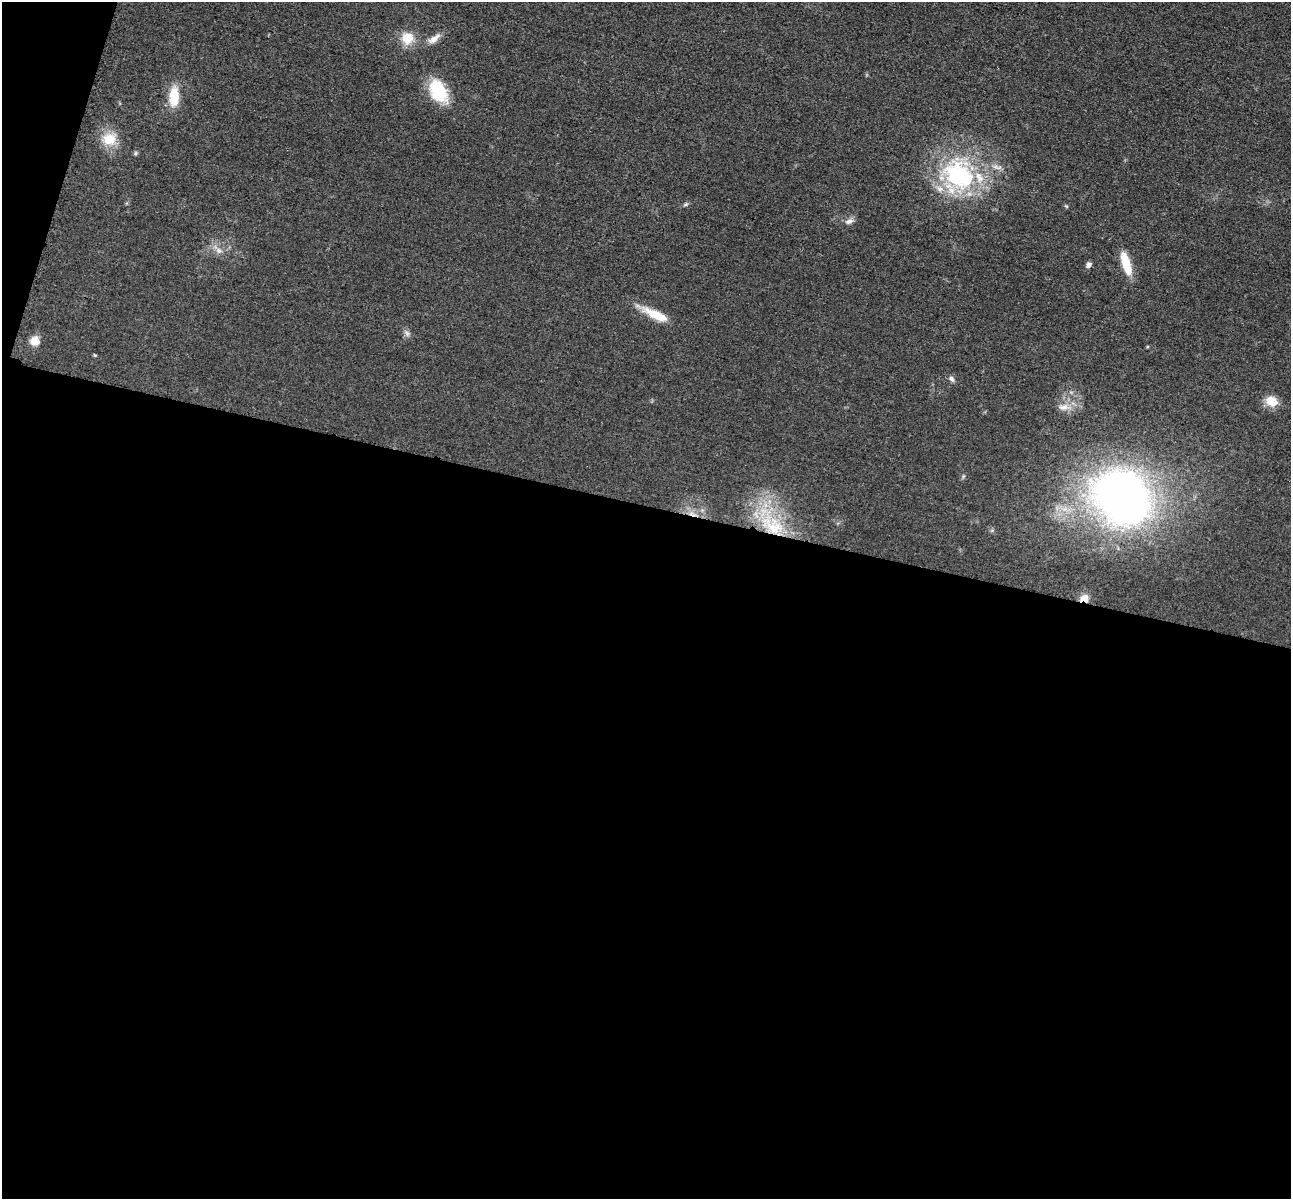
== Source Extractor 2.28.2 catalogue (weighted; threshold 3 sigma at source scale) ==
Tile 13 of 4 x 4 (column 1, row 4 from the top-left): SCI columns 21-1309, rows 277-1473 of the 5198 x 5216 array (HDU 1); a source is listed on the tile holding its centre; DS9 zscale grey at full resolution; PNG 1293 x 1201 px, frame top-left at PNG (2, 2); no overlay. Shown black and unused: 59% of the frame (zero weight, under 3 of 4 exposures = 3% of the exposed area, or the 3 px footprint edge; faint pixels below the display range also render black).
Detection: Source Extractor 2.28.2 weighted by HDU 2 'WHT'; one run over the whole footprint, this tile lists its part. Background 0.0485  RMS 0.0082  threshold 0.0368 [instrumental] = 3 sigma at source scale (4.5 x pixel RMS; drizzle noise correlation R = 1.50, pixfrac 1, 0.05/0.05 arcsec/px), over >= 5 px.
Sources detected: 22; all 22 listed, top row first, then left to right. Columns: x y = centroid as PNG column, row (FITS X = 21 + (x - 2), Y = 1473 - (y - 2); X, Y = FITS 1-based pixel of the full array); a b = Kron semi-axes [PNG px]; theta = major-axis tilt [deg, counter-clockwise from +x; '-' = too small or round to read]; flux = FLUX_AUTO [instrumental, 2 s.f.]
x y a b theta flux
407 38 14 14 - 14
434 39 20 8 36 6.4
438 91 25 15 -62 39
174 96 24 11 87 19
109 139 19 17 5 16
135 153 6 5 - 1.2
959 175 46 33 -36 100
686 204 7 4 31 1.4
849 221 12 6 19 3.4
219 250 8 7 - 3.7
1126 263 24 8 -73 22
1089 265 7 5 52 2.9
656 315 33 9 -25 19
407 333 9 5 -64 2.5
35 341 10 9 - 9.2
95 355 5 4 - 0.81
951 378 9 6 -35 2.4
1271 401 16 13 -31 11
1063 407 15 9 8 7
1122 497 56 46 -46 480
772 525 42 24 -36 62
1084 598 9 7 -6 7.8
Overlapping masked pixels (flux is a lower limit): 2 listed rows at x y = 772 525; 1084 598